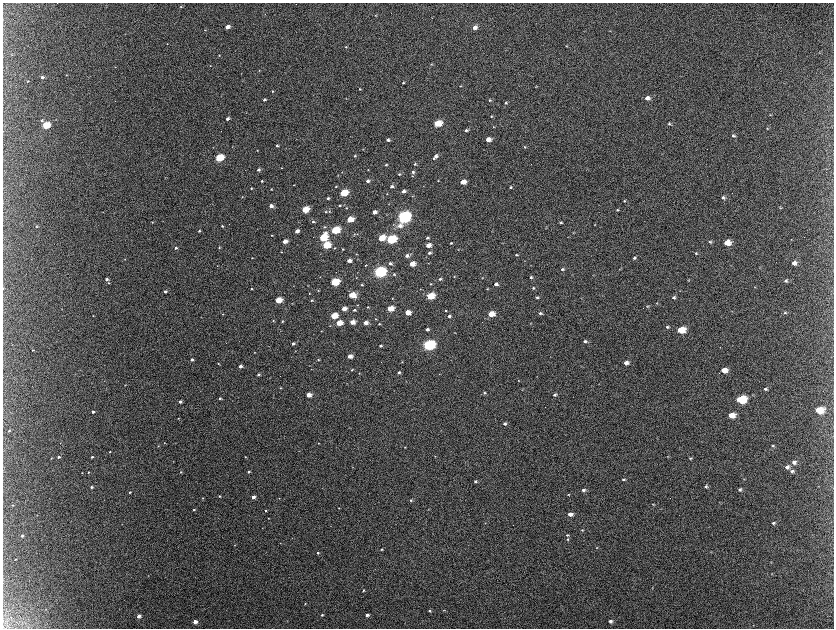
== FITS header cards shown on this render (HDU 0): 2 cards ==
NAXIS1  =                 1663 / length of data axis 1
NAXIS2  =                 1252 / length of data axis 2

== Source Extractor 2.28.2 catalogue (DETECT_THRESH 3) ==
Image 1663 x 1252 px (HDU 0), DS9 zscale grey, zoomed out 1/2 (1 PNG px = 2 x 2 image px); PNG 836 x 630 px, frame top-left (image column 2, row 1251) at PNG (3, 3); no overlay
Background 2170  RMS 33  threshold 98.4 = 3 sigma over >= 5 px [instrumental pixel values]
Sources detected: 314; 10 cannot appear on this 1/2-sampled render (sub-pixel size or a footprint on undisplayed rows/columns) and are not listed; the other 304 listed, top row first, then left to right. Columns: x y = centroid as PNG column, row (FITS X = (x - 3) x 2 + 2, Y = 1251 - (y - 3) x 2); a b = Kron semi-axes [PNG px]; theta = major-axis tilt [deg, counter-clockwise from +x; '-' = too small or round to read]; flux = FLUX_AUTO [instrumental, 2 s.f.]
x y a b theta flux
181 7 3 2 - 4.3e+03
375 15 3 2 - 3.6e+03
432 18 3 2 - 2.0e+03
227 27 4 3 - 4.0e+04
474 28 5 4 - 3.2e+04
205 30 3 3 - 4.9e+03
610 31 4 2 - 3.8e+03
125 34 2 2 - 2.3e+03
167 44 2 2 - 2.3e+03
566 46 3 3 - 4.6e+03
346 47 3 3 - 5.0e+03
12 55 3 2 - 3.6e+03
219 55 3 3 - 4.2e+03
431 64 3 3 - 4.6e+03
210 66 2 2 - 2.7e+03
115 67 2 2 - 2.1e+03
259 70 3 2 - 3.1e+03
66 75 3 2 - 3.8e+03
42 77 3 3 - 1.3e+04
28 81 2 2 - 4.2e+03
403 83 3 3 - 6.9e+03
460 86 3 2 - 3.4e+03
536 86 4 2 - 3.6e+03
360 89 3 3 - 5.4e+03
272 91 3 3 - 5.8e+03
647 98 5 4 - 3.4e+04
264 100 3 3 - 1.4e+04
490 100 3 3 - 5.9e+03
506 103 4 3 - 9.2e+03
770 115 3 3 - 4.3e+03
491 116 4 3 - 6.5e+03
227 119 4 3 - 2.5e+04
42 121 4 4 - 8.9e+03
437 124 5 4 - 2.2e+05
669 124 5 3 - 8.7e+03
46 125 4 3 - 3.3e+05
493 127 3 2 - 2.9e+03
767 129 4 3 - 4.9e+03
466 130 4 3 - 1.5e+04
733 135 5 3 - 1.2e+04
488 139 4 3 - 5.5e+04
388 140 4 3 - 2.0e+04
277 146 3 2 - 1.2e+04
525 147 3 3 - 4.8e+03
363 149 3 2 - 2.6e+03
257 150 2 2 - 2.7e+03
355 156 4 3 - 6.9e+03
436 156 4 4 - 2.3e+04
219 158 4 3 - 4.5e+05
434 158 4 3 - 5.9e+03
415 164 4 3 - 8.1e+03
386 165 3 3 - 7.1e+03
281 168 3 2 - 3.8e+03
258 170 3 3 - 1.6e+04
368 170 2 2 - 3.1e+03
342 172 3 2 - 3.0e+03
413 172 4 4 - 1.2e+04
399 174 3 3 - 6.4e+03
338 175 3 2 - 3.6e+03
412 176 3 2 - 3.5e+03
438 180 3 2 - 3.9e+03
262 181 3 2 - 7.0e+03
368 181 3 3 - 2.0e+04
463 182 4 3 - 8.2e+04
294 185 2 2 - 3.3e+03
336 186 3 3 - 5.1e+03
392 186 4 3 - 1.4e+04
510 187 3 3 - 8.2e+03
251 188 3 2 - 5.0e+03
271 189 3 2 - 5.1e+03
403 191 4 3 - 2.5e+04
344 193 5 3 - 3.1e+05
732 193 2 1 - 3.6e+03
387 194 3 2 - 3.9e+03
413 196 3 2 - 2.7e+03
242 197 2 2 - 3.4e+03
328 198 3 3 - 1.3e+04
723 198 4 4 - 1.3e+04
624 201 3 3 - 6.6e+03
340 205 3 3 - 6.1e+03
271 206 4 3 - 3.4e+04
780 207 4 3 - 5.4e+03
346 208 3 3 - 4.9e+03
305 209 4 3 - 2.2e+05
617 210 4 3 - 6.4e+03
329 211 4 4 - 7.5e+03
325 212 3 3 - 5.3e+03
374 212 4 3 - 4.2e+04
404 217 6 4 15 2.3e+06
350 219 4 3 - 1.7e+05
152 222 3 3 - 3.8e+03
313 222 4 3 - 1.1e+04
561 222 4 3 - 7.8e+03
594 225 3 2 - 3.2e+03
37 226 3 3 - 6.1e+03
222 226 3 2 - 6.6e+03
400 226 7 5 29 4.3e+04
324 227 3 3 - 5.9e+03
335 230 5 3 - 4.9e+05
199 231 3 2 - 1.0e+04
297 231 4 3 - 4.4e+04
574 233 3 2 - 4.1e+03
354 234 4 3 - 6.8e+03
271 235 3 2 - 4.6e+03
323 237 5 4 - 4.5e+05
382 238 5 4 - 1.7e+05
427 238 4 3 - 1.1e+04
391 239 5 4 - 8.0e+05
285 241 3 3 - 6.0e+04
710 242 4 4 - 1.1e+04
451 243 3 2 - 5.9e+03
727 243 6 4 5 1.0e+05
326 245 4 3 - 3.4e+05
428 245 4 3 - 6.4e+04
219 247 3 2 - 7.1e+03
176 248 3 2 - 1.4e+04
335 248 3 2 - 4.8e+03
343 249 2 2 - 5.3e+03
458 249 3 2 - 3.5e+03
281 252 3 2 - 4.1e+03
429 253 4 3 - 1.5e+04
696 253 4 3 - 7.9e+03
356 254 3 2 - 3.7e+03
516 255 4 3 - 9.9e+03
407 256 4 3 - 2.7e+04
252 258 3 2 - 3.7e+03
634 258 4 3 - 1.1e+04
125 259 2 2 - 3.3e+03
349 261 3 3 - 4.4e+04
428 263 3 2 - 3.3e+03
794 263 5 4 - 3.9e+04
390 264 4 3 - 1.8e+04
412 264 4 3 - 9.6e+04
365 265 3 2 - 5.9e+03
530 265 3 2 - 2.2e+03
217 266 3 2 - 2.6e+03
760 268 4 3 - 4.0e+03
562 269 4 3 - 1.0e+04
619 269 3 2 - 2.4e+03
380 272 5 4 - 1.8e+06
394 274 4 3 - 7.3e+03
320 277 3 2 - 2.1e+03
356 277 2 2 - 2.4e+03
454 277 3 3 - 4.6e+03
531 277 4 3 - 9.0e+03
482 278 3 3 - 3.6e+03
106 279 3 3 - 1.6e+04
440 279 4 3 - 1.1e+04
688 280 4 1 - 2.7e+03
786 281 5 4 - 1.2e+04
335 282 4 3 - 5.1e+05
108 283 3 3 - 5.3e+03
431 284 3 3 - 5.7e+03
496 284 4 3 - 2.3e+04
362 285 3 2 - 6.1e+03
293 286 3 2 - 2.1e+03
308 286 2 2 - 2.1e+03
755 287 3 2 - 3.3e+03
533 288 3 3 - 7.1e+03
252 289 3 2 - 6.0e+03
421 289 2 2 - 2.5e+03
487 289 3 2 - 5.1e+03
318 290 3 3 - 4.0e+03
165 291 3 2 - 1.3e+04
309 293 3 2 - 3.7e+03
352 295 5 3 - 1.9e+05
430 296 5 3 - 2.6e+05
537 297 4 3 - 8.9e+03
674 297 4 4 - 1.3e+04
392 298 2 2 - 3.2e+03
278 300 4 3 - 2.0e+05
311 300 3 2 - 7.7e+03
657 303 3 3 - 4.4e+03
647 306 4 3 - 6.3e+03
367 307 3 3 - 5.8e+03
344 308 4 3 - 6.1e+04
390 308 4 3 - 1.6e+05
354 310 3 3 - 1.1e+04
446 311 3 3 - 6.2e+03
408 313 4 4 - 8.1e+04
540 313 4 4 - 1.3e+04
785 313 5 4 - 7.1e+03
223 314 3 2 - 3.7e+03
491 314 5 3 - 1.3e+05
93 315 2 2 - 3.4e+03
334 316 4 3 - 2.1e+05
449 316 4 3 - 1.5e+04
375 319 3 2 - 5.7e+03
273 320 3 2 - 3.8e+03
282 321 3 3 - 7.3e+03
352 322 4 3 - 7.8e+04
339 323 4 3 - 1.6e+05
365 323 4 3 - 4.8e+04
379 324 3 2 - 4.9e+03
530 324 3 2 - 3.2e+03
667 327 4 4 - 1.0e+04
427 329 3 3 - 1.6e+04
681 330 6 4 4 2.0e+05
321 331 2 2 - 2.4e+03
585 341 4 3 - 1.4e+04
293 343 3 2 - 1.4e+04
429 345 5 4 - 1.6e+06
380 346 3 2 - 1.3e+04
33 350 4 2 - 3.5e+03
254 352 3 2 - 2.9e+03
350 356 4 3 - 6.8e+04
192 359 3 3 - 1.8e+04
318 360 2 2 - 5.1e+03
626 363 5 4 - 3.1e+04
218 364 4 2 - 5.1e+03
240 366 3 3 - 3.0e+04
311 369 2 2 - 2.2e+03
352 370 2 2 - 4.5e+03
724 370 5 4 - 8.4e+04
399 372 3 3 - 1.3e+04
359 373 3 3 - 3.2e+03
258 374 3 3 - 1.2e+04
439 374 3 2 - 3.2e+03
518 380 2 2 - 2.5e+03
406 382 3 2 - 2.8e+03
125 385 2 2 - 2.8e+03
280 388 3 3 - 4.8e+03
765 389 5 4 - 1.1e+04
522 390 2 1 - 1.7e+03
484 393 4 3 - 7.3e+03
308 395 4 3 - 7.8e+04
555 395 4 3 - 1.3e+04
220 398 3 2 - 1.1e+04
741 399 6 4 6 4.5e+05
180 402 3 3 - 2.0e+04
819 410 6 5 - 1.9e+05
93 412 3 2 - 1.6e+04
731 415 6 4 1 1.0e+05
178 418 3 2 - 3.5e+03
505 424 4 3 - 1.6e+04
9 431 3 2 - 6.1e+03
60 443 3 2 - 2.1e+03
164 443 2 2 - 2.1e+03
318 443 3 2 - 2.8e+03
158 446 3 2 - 3.2e+03
773 446 5 4 - 9.6e+03
405 447 3 2 - 3.9e+03
110 452 3 2 - 4.9e+03
435 456 3 3 - 4.0e+03
668 456 3 3 - 4.0e+03
59 457 3 2 - 9.2e+03
92 457 3 3 - 9.2e+03
245 457 2 2 - 4.1e+03
51 458 3 2 - 3.8e+03
690 458 5 4 - 7.9e+03
173 461 3 2 - 2.2e+03
794 462 5 4 - 2.4e+04
787 467 5 4 - 2.5e+04
792 471 5 4 - 1.7e+04
88 472 3 2 - 5.6e+03
181 472 2 2 - 3.7e+03
248 472 3 2 - 1.0e+04
82 473 3 2 - 3.4e+03
623 479 4 3 - 9.9e+03
744 479 3 2 - 3.7e+03
475 481 3 3 - 1.1e+04
706 486 4 3 - 9.2e+03
91 487 3 3 - 1.2e+04
740 489 4 4 - 1.3e+04
583 490 4 3 - 1.9e+04
130 492 3 3 - 8.9e+03
568 494 3 3 - 5.8e+03
219 496 3 3 - 7.8e+03
253 497 3 3 - 3.2e+04
203 498 3 2 - 3.5e+03
279 498 3 2 - 2.9e+03
411 500 3 3 - 6.8e+03
653 504 3 3 - 5.7e+03
12 505 4 2 - 4.4e+03
339 508 3 3 - 3.8e+03
194 509 3 2 - 6.9e+03
428 509 3 2 - 2.6e+03
266 511 3 2 - 5.7e+03
570 514 4 3 - 4.4e+04
37 515 3 1 - 1.9e+03
268 518 2 2 - 3.2e+03
773 523 4 4 - 1.1e+04
582 530 4 3 - 6.8e+03
22 535 3 2 - 1.3e+04
567 535 4 3 - 7.3e+03
567 539 4 4 - 8.2e+03
280 543 2 2 - 2.4e+03
235 545 3 2 - 3.6e+03
597 548 3 2 - 3.2e+03
381 549 3 2 - 6.8e+03
317 553 3 3 - 8.8e+03
15 559 2 2 - 4.0e+03
772 574 4 3 - 4.7e+03
652 588 3 2 - 3.9e+03
363 590 3 2 - 6.4e+03
305 604 3 2 - 4.8e+03
46 609 3 2 - 2.4e+03
429 610 3 3 - 7.7e+03
444 610 3 3 - 4.3e+03
322 615 3 3 - 8.1e+03
367 615 3 3 - 2.2e+04
139 616 3 3 - 3.3e+04
195 621 3 3 - 3.9e+04
610 621 4 4 - 2.0e+04
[10 sub-pixel or undisplayed-footprint detections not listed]